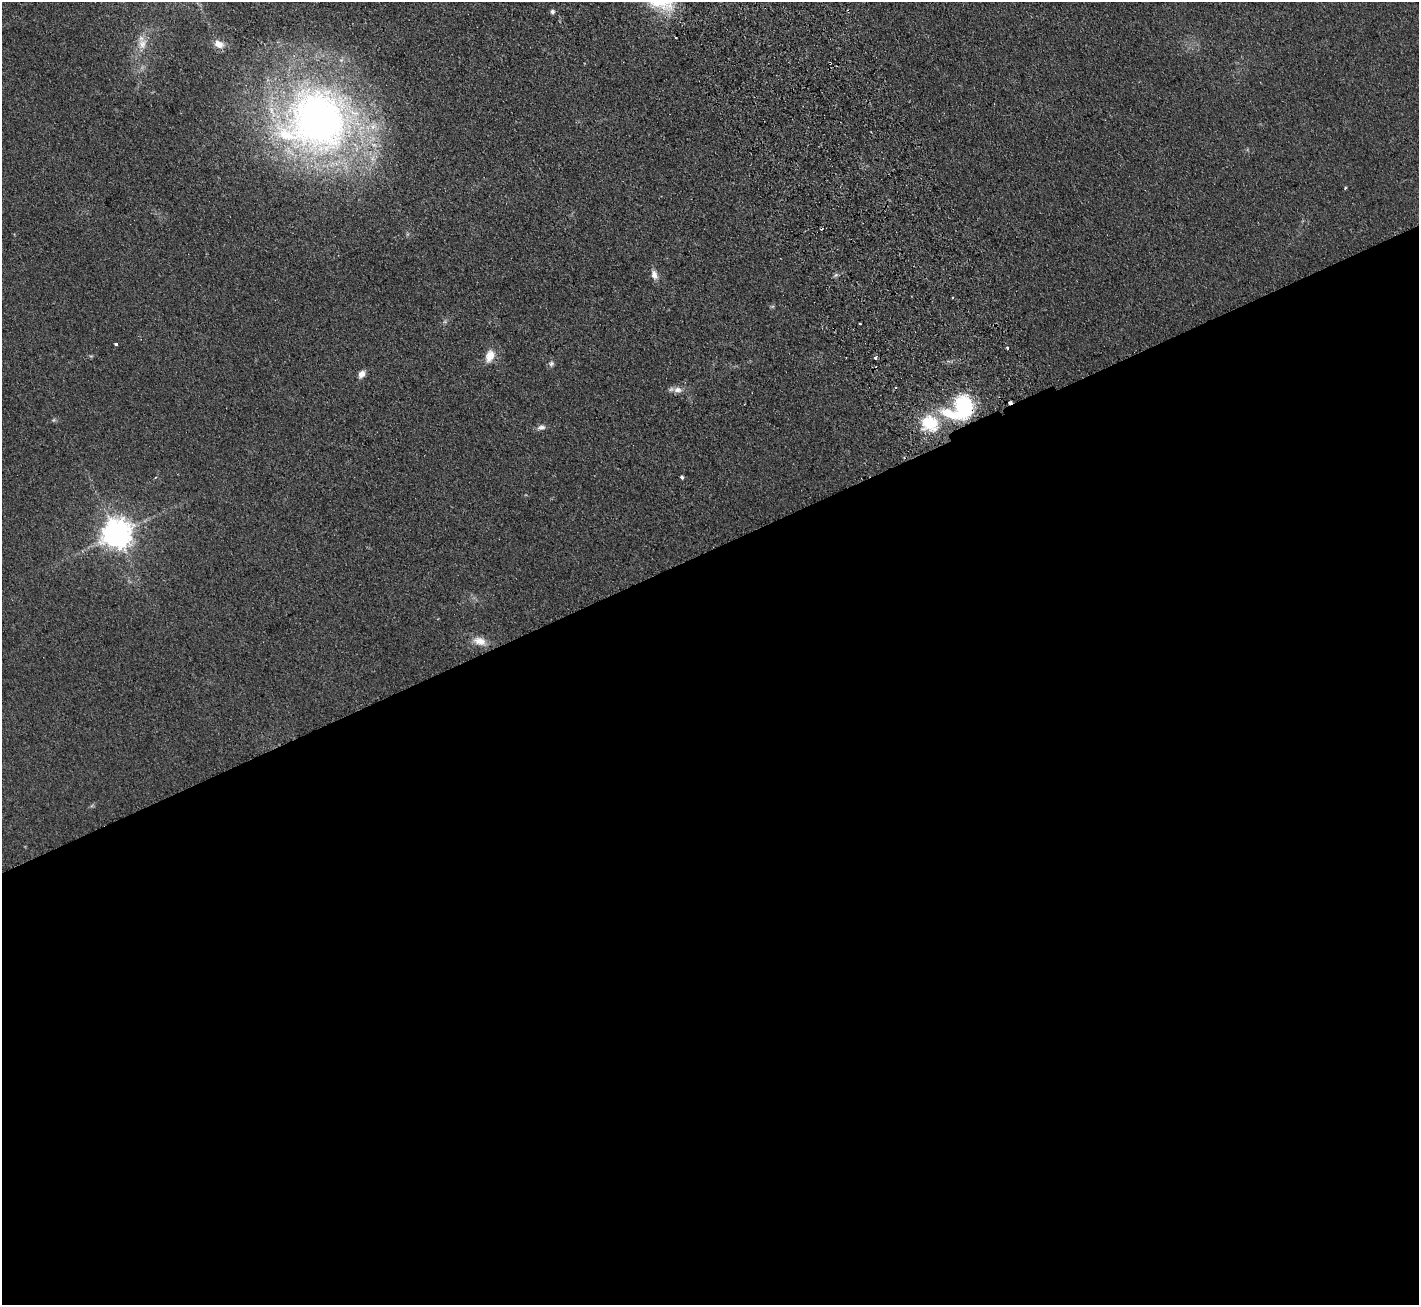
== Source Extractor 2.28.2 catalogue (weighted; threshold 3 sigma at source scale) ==
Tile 15 of 4 x 4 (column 3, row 4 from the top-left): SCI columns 2890-4306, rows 186-1488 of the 5776 x 5715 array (HDU 1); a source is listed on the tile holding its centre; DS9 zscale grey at full resolution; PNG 1421 x 1307 px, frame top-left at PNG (2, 2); no overlay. Shown black and unused: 58% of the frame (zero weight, under 2 of 3 exposures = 3% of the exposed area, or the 3 px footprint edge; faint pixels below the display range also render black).
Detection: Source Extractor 2.28.2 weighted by HDU 2 'WHT'; one run over the whole footprint, this tile lists its part. Background 0.0927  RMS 0.0099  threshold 0.0446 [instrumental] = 3 sigma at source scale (4.5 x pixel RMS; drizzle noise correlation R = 1.50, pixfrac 1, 0.05/0.05 arcsec/px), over >= 5 px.
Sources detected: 30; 1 too faint to see at this stretch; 4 cosmic-ray / hot-pixel residue — not listed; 3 inside a brighter listed object's ellipse — not listed separately; the other 22 listed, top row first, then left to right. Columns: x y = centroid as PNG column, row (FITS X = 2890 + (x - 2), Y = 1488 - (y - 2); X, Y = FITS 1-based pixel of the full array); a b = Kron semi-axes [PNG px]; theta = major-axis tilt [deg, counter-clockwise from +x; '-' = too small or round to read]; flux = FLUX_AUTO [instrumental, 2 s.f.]
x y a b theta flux
552 12 5 5 - 2.8
676 38 3 2 - 1.2
142 44 17 11 72 12
219 44 12 8 -28 8
319 120 77 70 -61 570
1345 188 4 3 - 1.1
654 275 13 8 -71 6.2
860 324 3 2 - 1.8
116 344 3 3 - 4.5
1007 348 3 3 - 2.1
490 356 16 10 69 12
875 358 3 3 - 3.4
551 364 8 7 - 2.6
361 374 9 6 56 6
678 390 12 9 -5 6.2
964 407 24 18 -86 69
929 423 19 17 19 39
541 427 11 7 8 3.9
155 477 4 3 - 0.96
682 477 4 3 - 2.3
116 534 9 9 - 1500
480 641 18 11 -16 11
Overlapping masked pixels (flux is a lower limit): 1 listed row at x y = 964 407